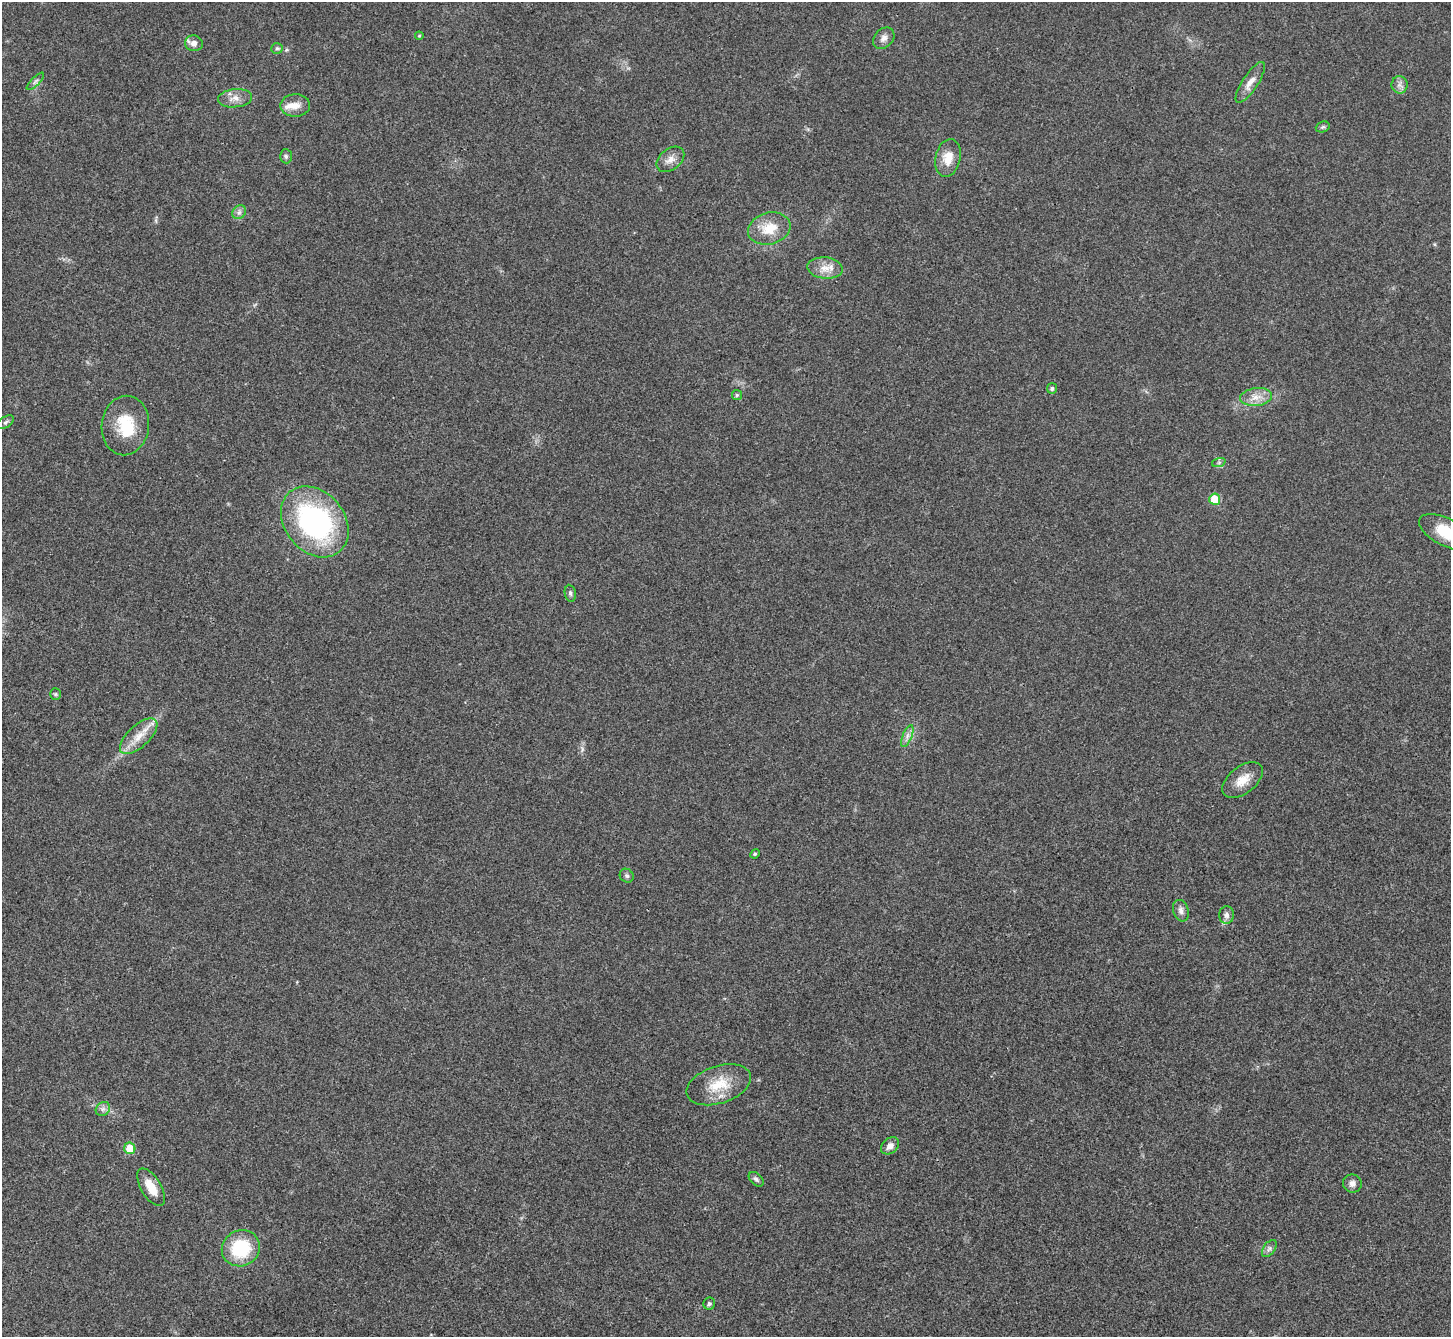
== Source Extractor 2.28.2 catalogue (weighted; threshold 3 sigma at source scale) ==
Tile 7 of 4 x 4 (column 3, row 2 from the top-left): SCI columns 2904-4352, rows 2966-4300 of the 5803 x 5795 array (HDU 1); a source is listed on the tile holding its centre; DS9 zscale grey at full resolution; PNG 1453 x 1339 px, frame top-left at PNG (2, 2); each listed source drawn as its Kron ellipse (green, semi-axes under 4 px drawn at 4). Shown black and unused: <1% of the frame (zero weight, under 3 of 4 exposures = <1% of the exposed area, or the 3 px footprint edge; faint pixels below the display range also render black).
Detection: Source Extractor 2.28.2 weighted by HDU 2 'WHT'; one run over the whole footprint, this tile lists its part. Background 0.0214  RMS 0.0045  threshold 0.0201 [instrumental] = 3 sigma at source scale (4.5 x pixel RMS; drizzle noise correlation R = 1.50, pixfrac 1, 0.05/0.05 arcsec/px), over >= 5 px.
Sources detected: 46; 1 inside a brighter object's white glare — neither listed nor drawn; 1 inside a brighter listed object's ellipse — not listed separately; the other 44 listed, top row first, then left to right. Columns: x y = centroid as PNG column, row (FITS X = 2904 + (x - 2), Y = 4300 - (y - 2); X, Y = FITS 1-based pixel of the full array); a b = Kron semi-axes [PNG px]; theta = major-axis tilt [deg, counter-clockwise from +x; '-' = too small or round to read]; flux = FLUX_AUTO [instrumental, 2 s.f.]
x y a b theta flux
419 36 4 4 - 0.48
884 38 12 9 45 2.3
194 43 9 8 - 2.7
277 48 6 5 - 0.8
35 81 11 4 45 1.2
1250 82 24 7 57 4.2
1399 85 8 8 - 1.9
235 98 17 9 5 3.7
295 105 15 11 2 4.6
1323 127 7 5 20 0.8
286 156 7 6 - 0.95
948 158 19 12 77 7
670 159 15 10 38 3.6
239 212 7 6 - 1.6
769 228 21 16 15 10
825 268 18 10 -5 5.2
1052 388 5 5 - 1.1
737 395 5 5 - 0.7
1256 397 16 9 7 4.7
6 422 9 5 34 1.1
125 426 30 23 82 17
1219 462 7 4 19 0.88
1215 499 6 5 - 10
315 522 39 30 -50 88
1446 532 30 13 -26 15
570 593 8 5 -81 1.1
55 694 5 5 - 0.7
139 736 23 11 43 7.3
907 736 12 4 69 2
1243 780 23 13 38 7.2
755 854 5 4 - 0.54
627 876 7 6 - 1.1
1181 911 11 7 -71 2.2
1227 915 9 7 -89 1.9
719 1085 33 18 19 14
103 1109 8 6 45 1.6
890 1146 10 7 41 2.7
130 1148 6 5 - 8.6
756 1179 9 5 -44 1.2
1352 1183 9 9 - 2.3
151 1187 21 10 -59 7.6
241 1248 19 17 27 24
1269 1248 10 6 53 1.5
709 1304 6 6 - 0.8
Isophote crosses this tile's border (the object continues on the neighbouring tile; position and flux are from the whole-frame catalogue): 1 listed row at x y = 1446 532